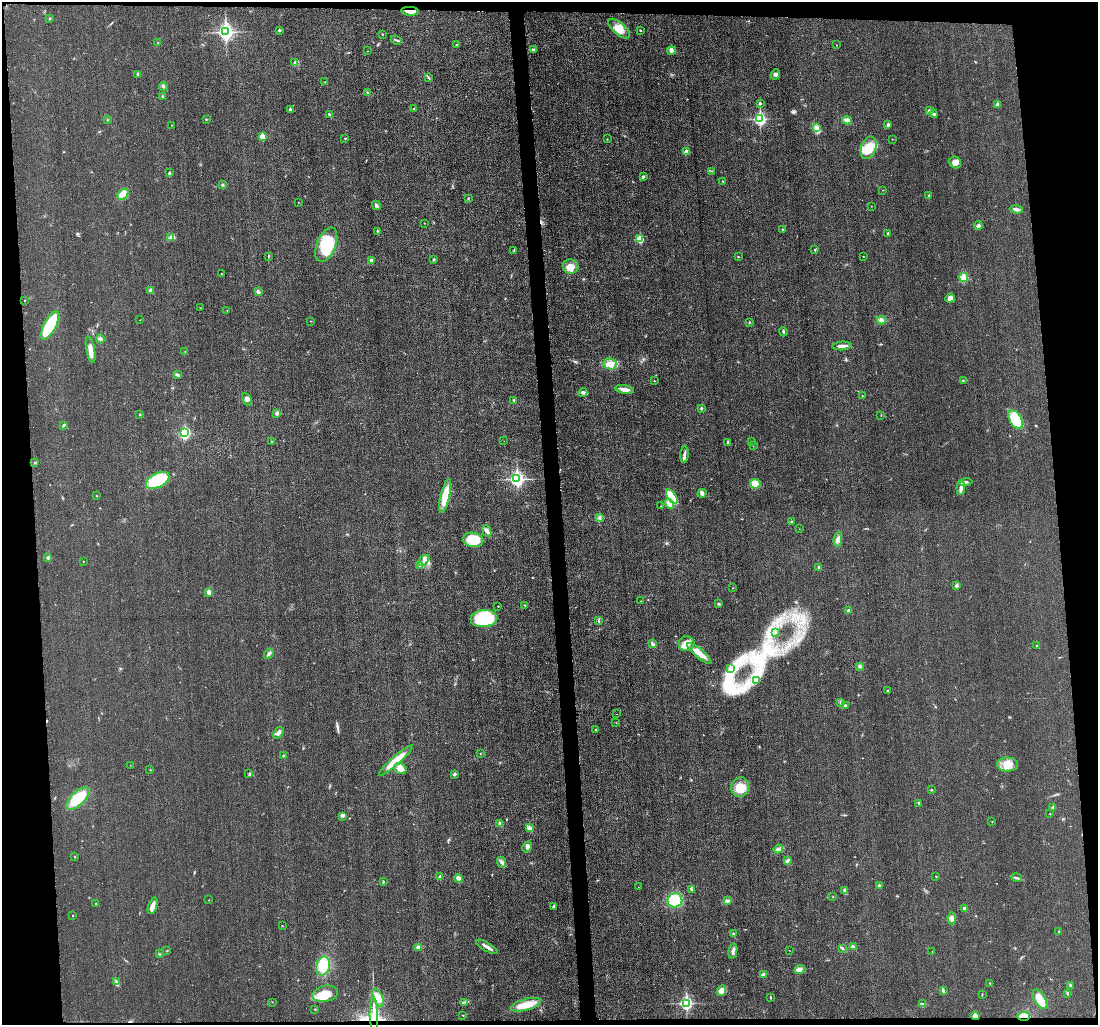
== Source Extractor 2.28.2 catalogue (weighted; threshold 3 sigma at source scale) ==
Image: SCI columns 1-4384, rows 131-4219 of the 4398 x 4371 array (HDU 1 of 3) = the unmasked area's bounding box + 8 px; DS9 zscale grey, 4 x 4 block average (1 PNG px = mean of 4 x 4 image px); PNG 1100 x 1027 px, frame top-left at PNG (2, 2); each listed source drawn as its Kron ellipse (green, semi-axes under 4 px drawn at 4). Shown black and unused: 10% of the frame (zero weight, under 3 of 4 exposures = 1% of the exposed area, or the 3 px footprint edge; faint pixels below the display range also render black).
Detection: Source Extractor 2.28.2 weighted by HDU 2 'WHT'. Background 0.0225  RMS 0.0059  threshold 0.0264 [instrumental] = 3 sigma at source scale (4.5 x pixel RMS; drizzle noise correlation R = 1.50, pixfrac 1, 0.05/0.05 arcsec/px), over >= 5 px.
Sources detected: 252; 1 inside a brighter object's white glare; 2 cosmic-ray / hot-pixel residue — neither listed nor drawn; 2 coinciding with a brighter row at this scale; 7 inside a brighter listed object's ellipse — not listed separately; the other 240 listed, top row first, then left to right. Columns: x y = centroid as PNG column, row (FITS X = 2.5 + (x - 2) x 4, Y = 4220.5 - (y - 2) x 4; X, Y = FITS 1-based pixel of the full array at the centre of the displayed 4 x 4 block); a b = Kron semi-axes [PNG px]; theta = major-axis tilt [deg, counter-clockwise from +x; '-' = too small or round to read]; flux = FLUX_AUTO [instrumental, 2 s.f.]
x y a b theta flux
410 11 9 3 -4 24
50 18 2 2 - 3.5
619 29 13 6 -41 36
279 30 2 2 - 8.8
640 30 2 2 - 2.1
225 32 3 3 - 1200
383 34 2 2 - 1.3
396 40 5 2 - 4.4
158 43 3 2 - 2
456 45 3 2 - 2.2
836 45 2 2 - 0.93
533 49 3 2 - 3.9
671 50 4 3 - 10
368 51 2 2 - 1.1
295 63 4 2 - 5.3
138 74 2 2 - 13
775 74 5 4 - 8.8
428 78 3 2 - 2.4
325 82 2 2 - 1.9
163 86 4 2 - 5.6
367 92 2 2 - 1.6
163 97 3 2 - 5.1
760 103 2 2 - 7.6
997 104 2 2 - 19
414 108 2 2 - 3.7
290 109 3 3 - 5.1
929 111 3 3 - 8.8
329 114 3 2 - 3.8
934 114 4 3 - 7.7
206 119 2 2 - 1.8
760 119 3 2 - 610
107 120 2 2 - 1.4
847 120 4 4 - 12
171 125 2 2 - 1.6
888 125 4 3 - 6.5
816 128 2 2 - 3.5
262 136 2 2 - 85
345 138 2 2 - 1.7
607 139 2 2 - 1.9
892 139 2 2 - 0.98
869 148 11 7 71 80
686 152 2 2 - 33
955 162 6 5 - 18
712 171 3 2 - 2.8
169 173 2 2 - 7.7
643 177 3 3 - 4.8
723 181 2 2 - 1.3
222 185 3 2 - 3.6
883 190 2 2 - 0.71
123 194 6 5 - 48
929 196 3 2 - 3.2
468 198 2 2 - 2
298 202 2 2 - 1
376 205 5 3 - 9.3
871 206 2 2 - 0.87
1016 209 6 3 -8 8.7
424 223 2 2 - 2.4
978 225 4 3 - 6.5
782 229 2 2 - 2.7
377 231 2 2 - 2.6
888 233 2 2 - 4.9
171 237 4 3 - 6.9
640 239 2 2 - 130
326 245 18 9 68 160
514 250 3 2 - 2.7
815 250 2 2 - 1.9
268 256 3 2 - 2.8
863 256 2 2 - 1.5
738 257 2 2 - 1.6
371 260 3 3 - 6.1
433 260 3 2 - 4.2
571 267 8 7 - 27
221 274 2 2 - 1.8
964 277 4 4 - 33
151 291 3 2 - 16
258 292 3 3 - 5.2
950 298 5 4 - 16
25 300 2 2 - 2.6
200 308 2 2 - 1.2
227 311 2 2 - 0.87
140 320 2 2 - 0.76
881 320 4 3 - 8.1
311 321 2 2 - 1.4
750 322 3 2 - 2.4
50 325 16 6 62 190
783 332 5 2 - 5.2
100 339 4 2 - 5
842 346 10 3 4 14
91 350 13 4 -79 28
185 351 2 2 - 0.97
610 364 7 5 -10 22
177 375 4 3 - 6.9
963 380 4 2 - 2.5
654 381 2 2 - 2.4
624 389 9 3 -9 19
583 393 4 3 - 6.4
862 396 2 2 - 1.3
247 399 7 3 -63 9.7
513 400 2 2 - 9.4
701 408 3 2 - 3.9
277 413 2 2 - 32
140 414 2 2 - 1.7
881 415 2 2 - 1.2
1016 420 10 5 -59 110
64 425 3 2 - 5.3
185 433 3 2 - 300
272 441 2 2 - 0.89
504 441 2 2 - 0.48
728 442 3 2 - 2.3
751 442 2 2 - 1.4
753 446 2 2 - 0.6
684 454 8 3 85 10
35 463 2 2 - 1.8
517 479 3 3 - 970
158 480 12 7 26 190
965 482 7 2 6 8
755 484 5 5 - 40
961 488 7 3 85 14
702 493 4 4 - 7.7
96 496 2 2 - 1.5
445 496 17 4 76 87
672 496 8 4 -54 98
670 504 5 4 - 35
660 506 2 2 - 1.2
599 518 2 2 - 2.1
792 522 3 2 - 4.3
799 529 2 2 - 0.96
487 531 6 3 -69 10
838 539 7 4 82 17
473 540 10 7 -10 91
48 558 2 2 - 7.3
424 560 6 3 47 11
83 561 2 2 - 1.3
419 566 3 2 - 3.1
819 567 3 2 - 4.4
956 586 3 3 - 4.4
733 588 2 2 - 1.7
209 592 2 2 - 53
641 601 2 2 - 0.9
719 603 3 2 - 2.8
525 605 2 2 - 1.9
498 606 2 2 - 2.3
849 610 2 2 - 15
484 619 13 8 6 220
599 621 3 2 - 2.7
776 632 2 2 - 0.87
653 644 3 3 - 7.3
686 644 8 7 - 30
1037 645 2 2 - 1.2
699 653 15 4 -40 42
269 654 6 2 54 7.8
860 666 3 2 - 3.3
731 668 2 2 - 2.5
756 680 3 2 - 3.4
888 691 3 2 - 3.4
841 702 2 2 - 2.5
845 706 3 2 - 4.1
616 714 2 2 - 0.9
616 723 2 2 - 0.98
596 730 2 2 - 1.8
278 733 6 4 53 11
480 754 2 2 - 1.6
284 755 2 2 - 4.6
396 760 22 4 42 63
1007 764 10 7 1 37
130 765 2 2 - 0.9
400 769 6 5 - 23
150 770 2 2 - 0.98
249 774 3 2 - 3.3
454 774 3 2 - 4.4
740 787 10 9 - 47
932 790 2 2 - 3.7
78 798 14 6 45 120
919 804 3 2 - 6.6
1053 808 2 2 - 19
1050 814 2 2 - 2.1
342 816 3 2 - 2.1
992 821 2 2 - 1.5
500 824 4 3 - 5.7
529 828 4 4 - 10
527 847 6 4 61 9.4
778 849 5 3 - 7.5
75 857 2 2 - 1.7
787 861 3 3 - 5.9
502 862 5 3 - 9.4
936 876 2 2 - 1.6
440 877 2 2 - 22
459 878 4 3 - 16
1016 878 5 3 - 6.5
383 882 3 2 - 3.4
879 885 2 2 - 16
638 887 2 2 - 0.6
691 889 2 2 - 3.1
845 890 2 2 - 15
833 897 2 2 - 0.9
209 900 2 2 - 1.4
675 900 7 7 - 110
727 901 4 3 - 6.9
96 904 2 2 - 2.8
153 906 9 3 71 25
553 906 3 2 - 3.7
965 908 3 2 - 9.7
72 915 2 2 - 1.5
952 918 6 4 -85 12
282 925 2 2 - 1.1
1059 931 3 2 - 2.3
734 934 4 3 - 5
853 946 3 3 - 5
418 947 3 3 - 13
487 947 12 3 -30 16
842 948 3 2 - 3.5
789 950 2 2 - 0.93
167 951 2 2 - 1.8
733 951 8 3 79 14
932 951 2 2 - 0.83
159 954 2 2 - 2
323 966 9 7 75 81
799 970 5 4 - 11
763 974 4 2 - 11
116 982 2 2 - 2.4
990 983 2 2 - 2.7
1070 985 2 2 - 2.9
721 991 5 4 - 24
943 991 4 3 - 5.2
1067 993 3 2 - 3.7
325 994 13 8 11 68
982 994 2 2 - 1.8
378 998 10 4 -67 31
771 998 3 2 - 2.5
1040 999 11 5 -59 47
272 1002 2 2 - 0.94
464 1002 2 2 - 2.6
686 1003 3 2 - 600
923 1004 2 2 - 2
526 1005 15 5 16 53
315 1009 3 2 - 1.9
463 1015 2 2 - 1.8
374 1016 18 3 -89 43
975 1016 4 3 - 15
1024 1016 6 3 1 22
Overlapping masked pixels (flux is a lower limit): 4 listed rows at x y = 410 11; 374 1016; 975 1016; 1024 1016
Diffuse or blended objects may show on this block-average render without a row.